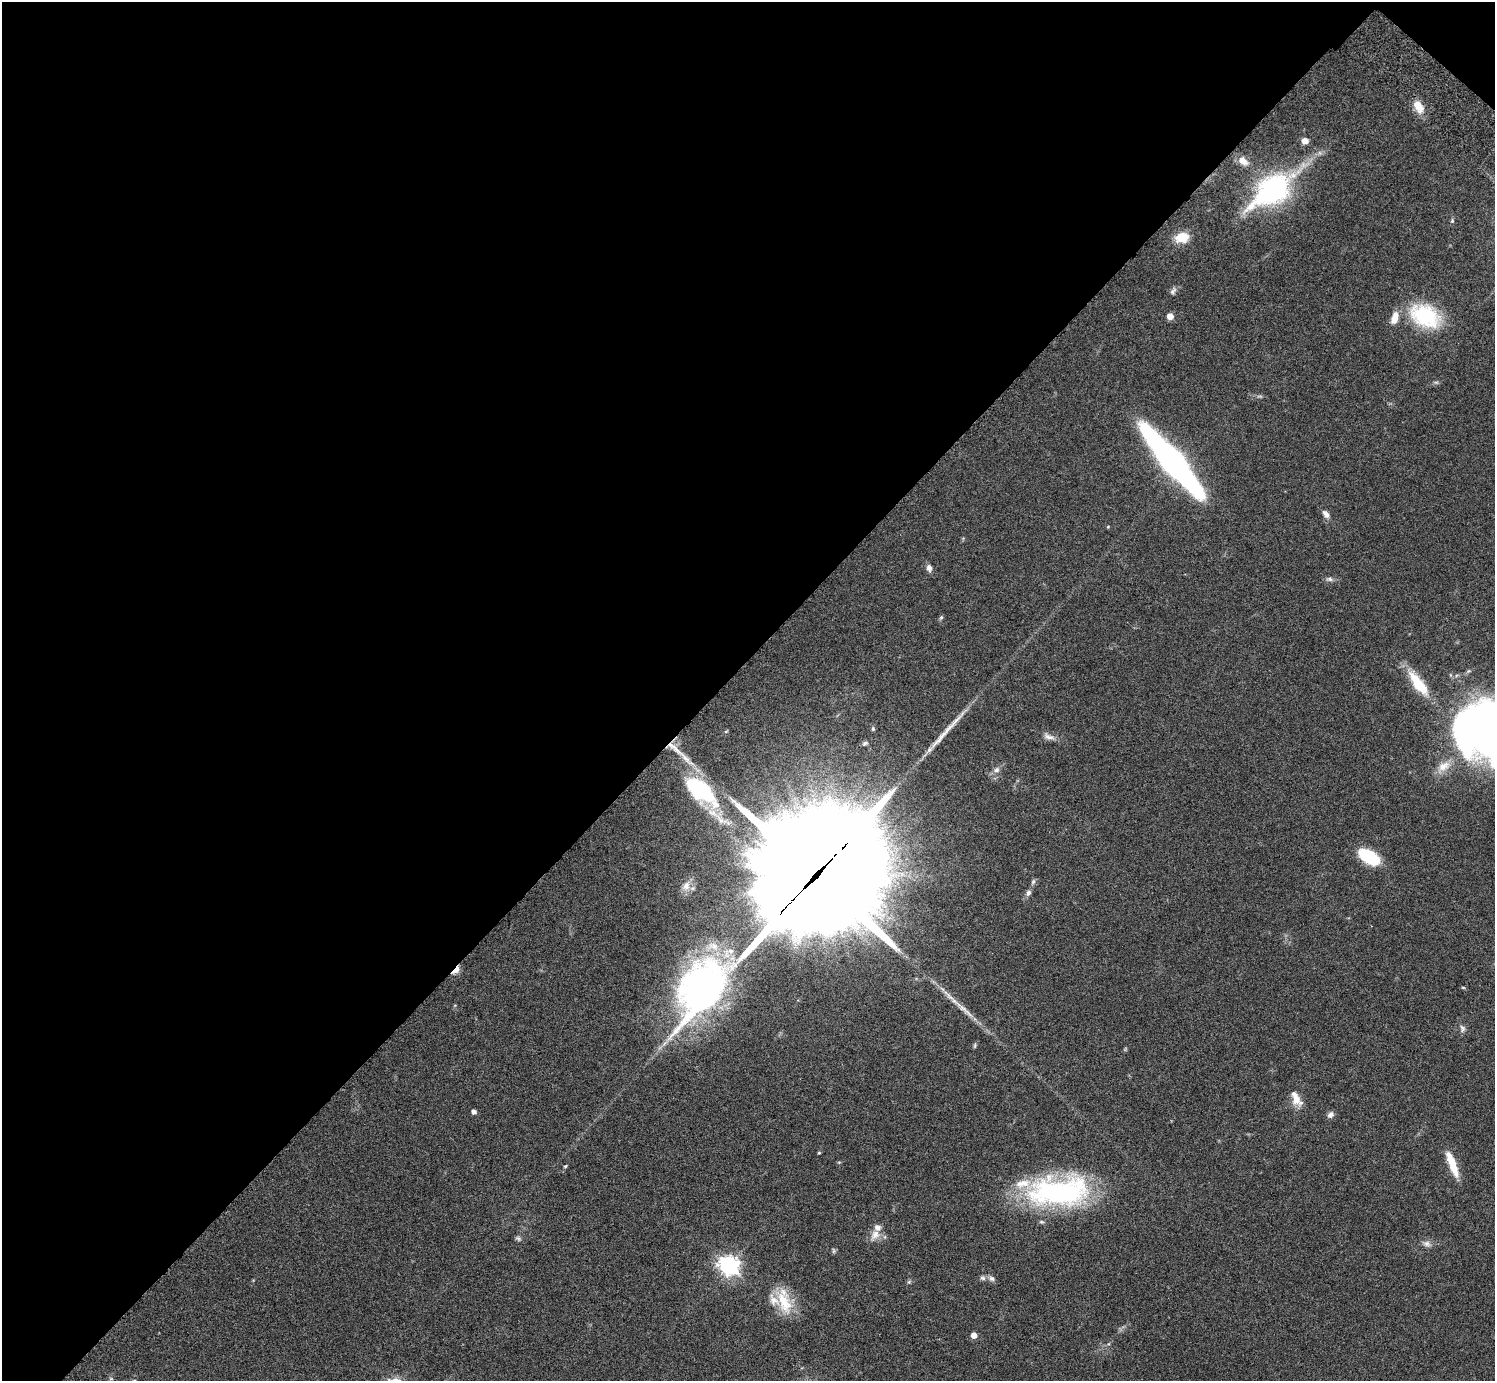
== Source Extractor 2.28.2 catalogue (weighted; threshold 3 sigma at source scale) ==
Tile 2 of 4 x 4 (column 2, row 1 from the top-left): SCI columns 1539-3031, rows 4485-5863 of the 6060 x 6070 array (HDU 1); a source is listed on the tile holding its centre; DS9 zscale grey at full resolution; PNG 1497 x 1383 px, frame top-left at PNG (2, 2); no overlay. Shown black and unused: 48% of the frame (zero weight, under 3 of 6 exposures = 3% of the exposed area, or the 3 px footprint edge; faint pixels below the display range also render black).
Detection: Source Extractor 2.28.2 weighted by HDU 2 'WHT'; one run over the whole footprint, this tile lists its part. Background 0.0834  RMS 0.0046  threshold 0.0187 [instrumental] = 3 sigma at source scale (4.09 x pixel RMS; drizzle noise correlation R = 1.36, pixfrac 0.8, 0.05/0.05 arcsec/px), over >= 5 px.
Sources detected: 60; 1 too faint to see at this stretch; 1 long thin detection or spike segment (spike, bleed or trail) — not listed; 8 inside a brighter listed object's ellipse — not listed separately; the other 50 listed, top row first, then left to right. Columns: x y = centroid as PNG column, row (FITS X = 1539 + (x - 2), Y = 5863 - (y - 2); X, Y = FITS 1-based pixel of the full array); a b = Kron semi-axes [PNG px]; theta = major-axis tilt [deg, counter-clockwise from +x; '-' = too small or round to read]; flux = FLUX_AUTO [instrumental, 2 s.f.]
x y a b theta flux
1418 106 17 10 -58 5.7
1305 141 7 7 - 2.9
1243 161 14 9 -38 3.8
1272 190 60 31 37 66
1452 221 6 5 - 0.62
1182 237 12 9 13 9.7
1173 291 12 6 53 1.4
1170 316 5 5 - 5.2
1425 316 30 20 -25 35
1395 318 16 8 74 4.6
1172 461 62 12 -50 270
1326 514 11 7 -53 2.2
1108 527 4 4 - 0.37
929 568 9 7 -80 1.7
1329 579 9 6 -1 1.3
941 617 7 4 62 0.71
1418 684 36 12 -53 14
1486 731 71 62 -28 230
1049 737 17 7 -14 2.5
865 743 7 5 21 0.85
674 747 33 7 -42 6.5
996 770 9 7 26 1.7
700 790 49 21 -40 38
1369 857 19 10 -33 27
814 877 75 36 45 18000
1033 882 8 5 63 0.9
686 886 14 10 71 3.2
1028 893 7 6 - 1.4
456 970 9 4 49 12
1463 987 6 4 -1 0.44
964 1010 38 6 -42 6.3
1462 1029 10 7 -85 1.5
975 1046 7 4 72 0.63
1296 1099 18 11 89 5
474 1112 4 4 - 2
1330 1115 9 6 43 1.7
819 1153 4 3 - 0.42
1451 1159 24 9 -63 6.9
565 1166 5 4 - 0.48
1059 1192 71 33 3 85
875 1235 16 11 57 4
518 1238 8 6 -37 0.93
1427 1244 11 8 -26 2
834 1251 7 5 -75 0.7
729 1265 8 7 - 220
983 1278 8 6 -17 1.1
992 1279 8 7 - 1.5
909 1282 6 4 -44 0.58
784 1301 38 16 -74 13
974 1335 5 4 - 3.9
Overlapping masked pixels (flux is a lower limit): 3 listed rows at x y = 674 747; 814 877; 456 970
Isophote crosses this tile's border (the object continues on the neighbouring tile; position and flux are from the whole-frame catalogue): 1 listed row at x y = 1486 731